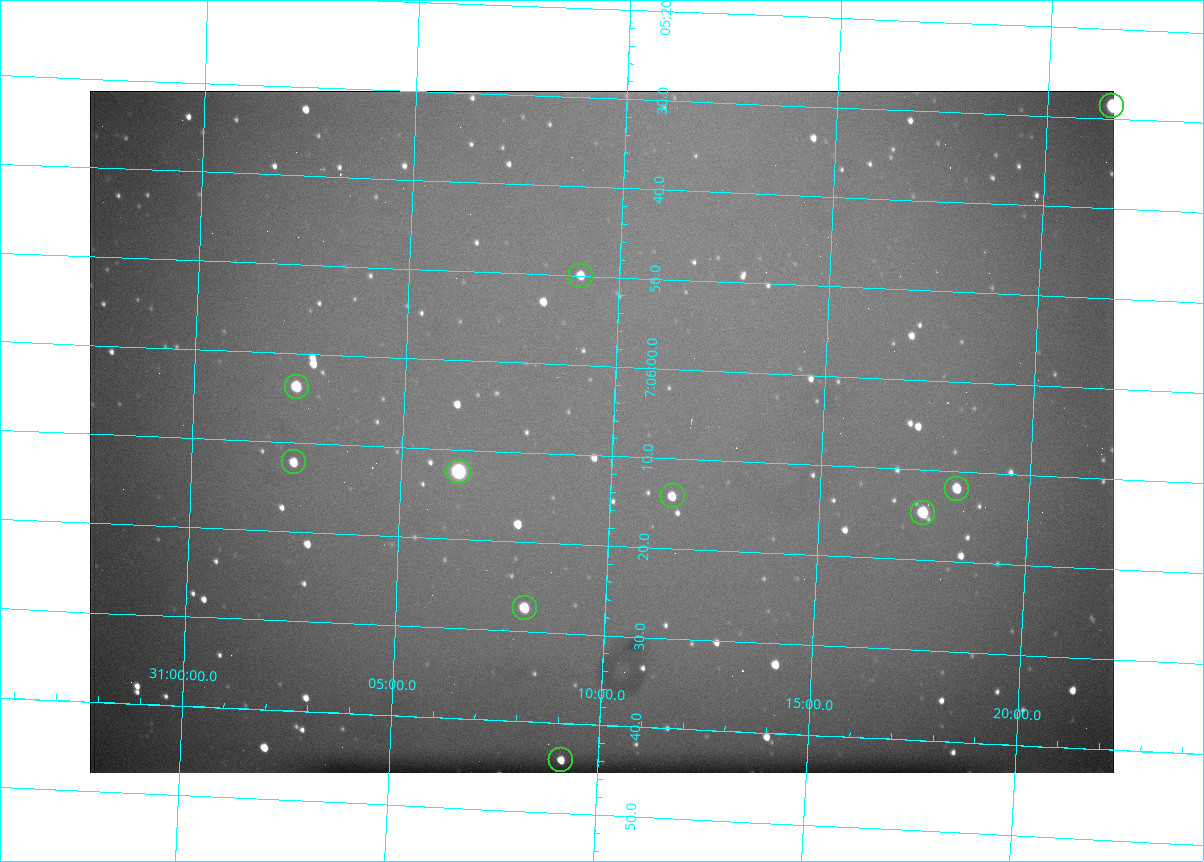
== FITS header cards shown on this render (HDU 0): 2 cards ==
NAXIS1  =                 1024 /fastest changing axis
NAXIS2  =                  682 /next to fastest changing axis

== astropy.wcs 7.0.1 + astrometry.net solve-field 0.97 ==
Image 1024 x 682 px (HDU 0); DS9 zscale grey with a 90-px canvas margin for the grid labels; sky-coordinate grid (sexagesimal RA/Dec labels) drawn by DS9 from the SOLVED WCS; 10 Tycho-2 reference stars matched to detected sources circled (green)
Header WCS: RA---TAN/DEC--TAN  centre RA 07:06:07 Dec +31:10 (106.53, +31.16 deg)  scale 1.44 arcsec/px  FOV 24.5' x 16.3'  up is -93 deg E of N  parity flipped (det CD > 0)
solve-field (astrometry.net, Tycho-2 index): VERIFIED the header's WCS against the Tycho-2 star catalogue (10 matches, 0 conflicts) and refined it, rather than solving blind
Solved WCS: RA---TAN-SIP/DEC--TAN-SIP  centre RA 07:06:07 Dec +31:10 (106.53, +31.16 deg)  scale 1.43 arcsec/px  FOV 24.4' x 16.3'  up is -92 deg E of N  parity flipped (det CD > 0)
The solver's refit moves the header's centre by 0.53 arcsec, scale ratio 0.9965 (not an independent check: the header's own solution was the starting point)
Tycho-2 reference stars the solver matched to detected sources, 10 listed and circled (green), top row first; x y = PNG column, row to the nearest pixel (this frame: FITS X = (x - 90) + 1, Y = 682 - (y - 91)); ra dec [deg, ICRS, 3 dp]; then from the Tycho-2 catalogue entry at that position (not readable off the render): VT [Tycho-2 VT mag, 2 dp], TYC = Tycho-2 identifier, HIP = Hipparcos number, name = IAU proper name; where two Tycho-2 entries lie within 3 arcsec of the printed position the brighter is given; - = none
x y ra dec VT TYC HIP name
1112 106 106.369 +31.359 8.79 2438-636-1 - -
581 276 106.458 +31.151 12.35 2438-728-1 - -
297 387 106.516 +31.041 10.39 2438-398-1 - -
294 462 106.551 +31.041 11.84 2438-663-1 - -
459 472 106.552 +31.106 9.20 2438-180-1 - -
957 489 106.550 +31.305 11.61 2438-184-1 - -
673 496 106.559 +31.192 11.79 2438-1039-1 - -
923 513 106.562 +31.292 10.01 2438-106-1 - -
525 608 106.614 +31.135 11.36 2438-550-1 - -
561 760 106.684 +31.152 11.76 2438-931-1 - -